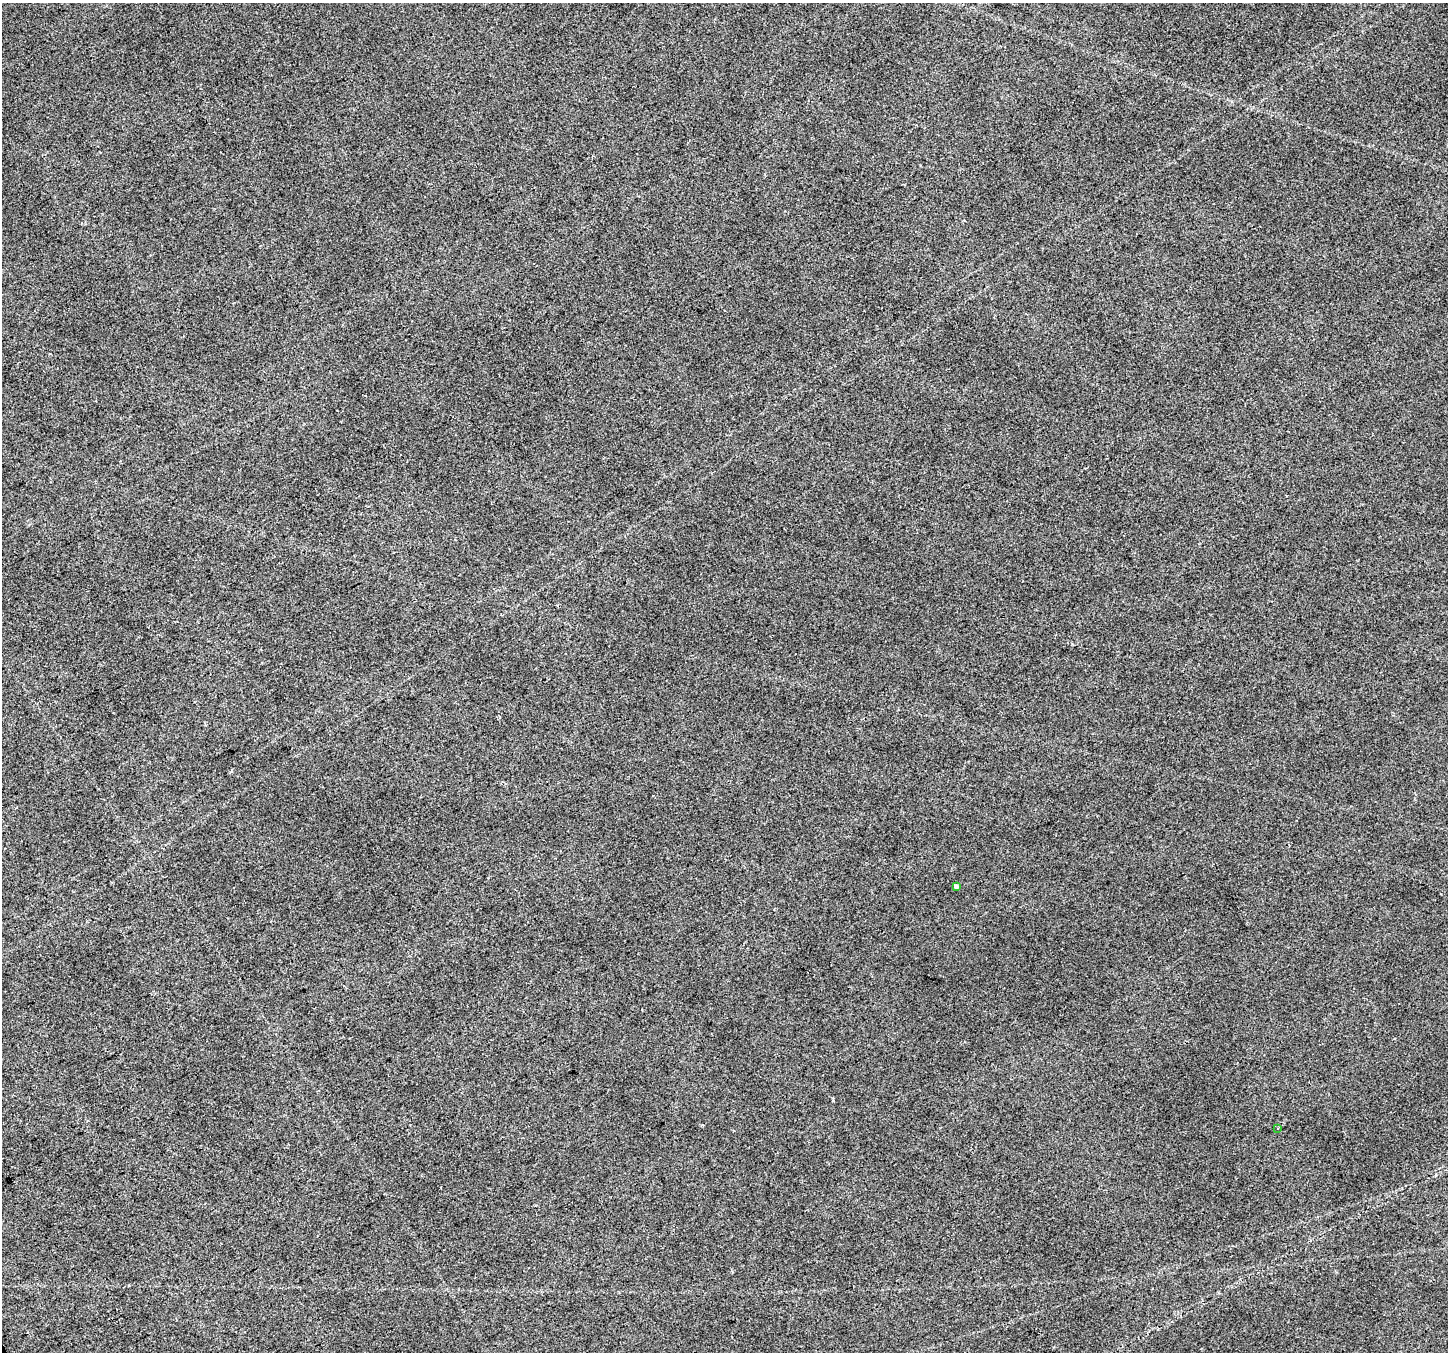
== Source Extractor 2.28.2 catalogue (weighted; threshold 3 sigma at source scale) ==
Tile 7 of 4 x 4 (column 3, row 2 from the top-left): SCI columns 2893-4338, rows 2865-4214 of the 5783 x 5668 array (HDU 1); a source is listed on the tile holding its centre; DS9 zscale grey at full resolution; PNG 1450 x 1354 px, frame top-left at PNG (2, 3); each listed source drawn as its Kron ellipse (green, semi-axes under 4 px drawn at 4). Shown black and unused: <1% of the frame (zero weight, under 2 of 3 exposures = <1% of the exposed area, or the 3 px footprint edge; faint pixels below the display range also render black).
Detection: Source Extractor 2.28.2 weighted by HDU 2 'WHT'; one run over the whole footprint, this tile lists its part. Background 0.0539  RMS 0.0093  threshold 0.0421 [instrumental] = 3 sigma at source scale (4.5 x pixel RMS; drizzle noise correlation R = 1.50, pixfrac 1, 0.0396/0.0396 arcsec/px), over >= 5 px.
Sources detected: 3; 1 cosmic-ray / hot-pixel residue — neither listed nor drawn; the other 2 listed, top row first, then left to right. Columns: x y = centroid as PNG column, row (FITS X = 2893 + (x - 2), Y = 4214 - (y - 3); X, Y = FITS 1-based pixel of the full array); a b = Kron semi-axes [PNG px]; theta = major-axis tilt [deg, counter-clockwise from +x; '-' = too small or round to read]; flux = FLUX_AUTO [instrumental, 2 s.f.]
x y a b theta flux
956 887 4 3 - 2.2
1278 1128 3 3 - 1